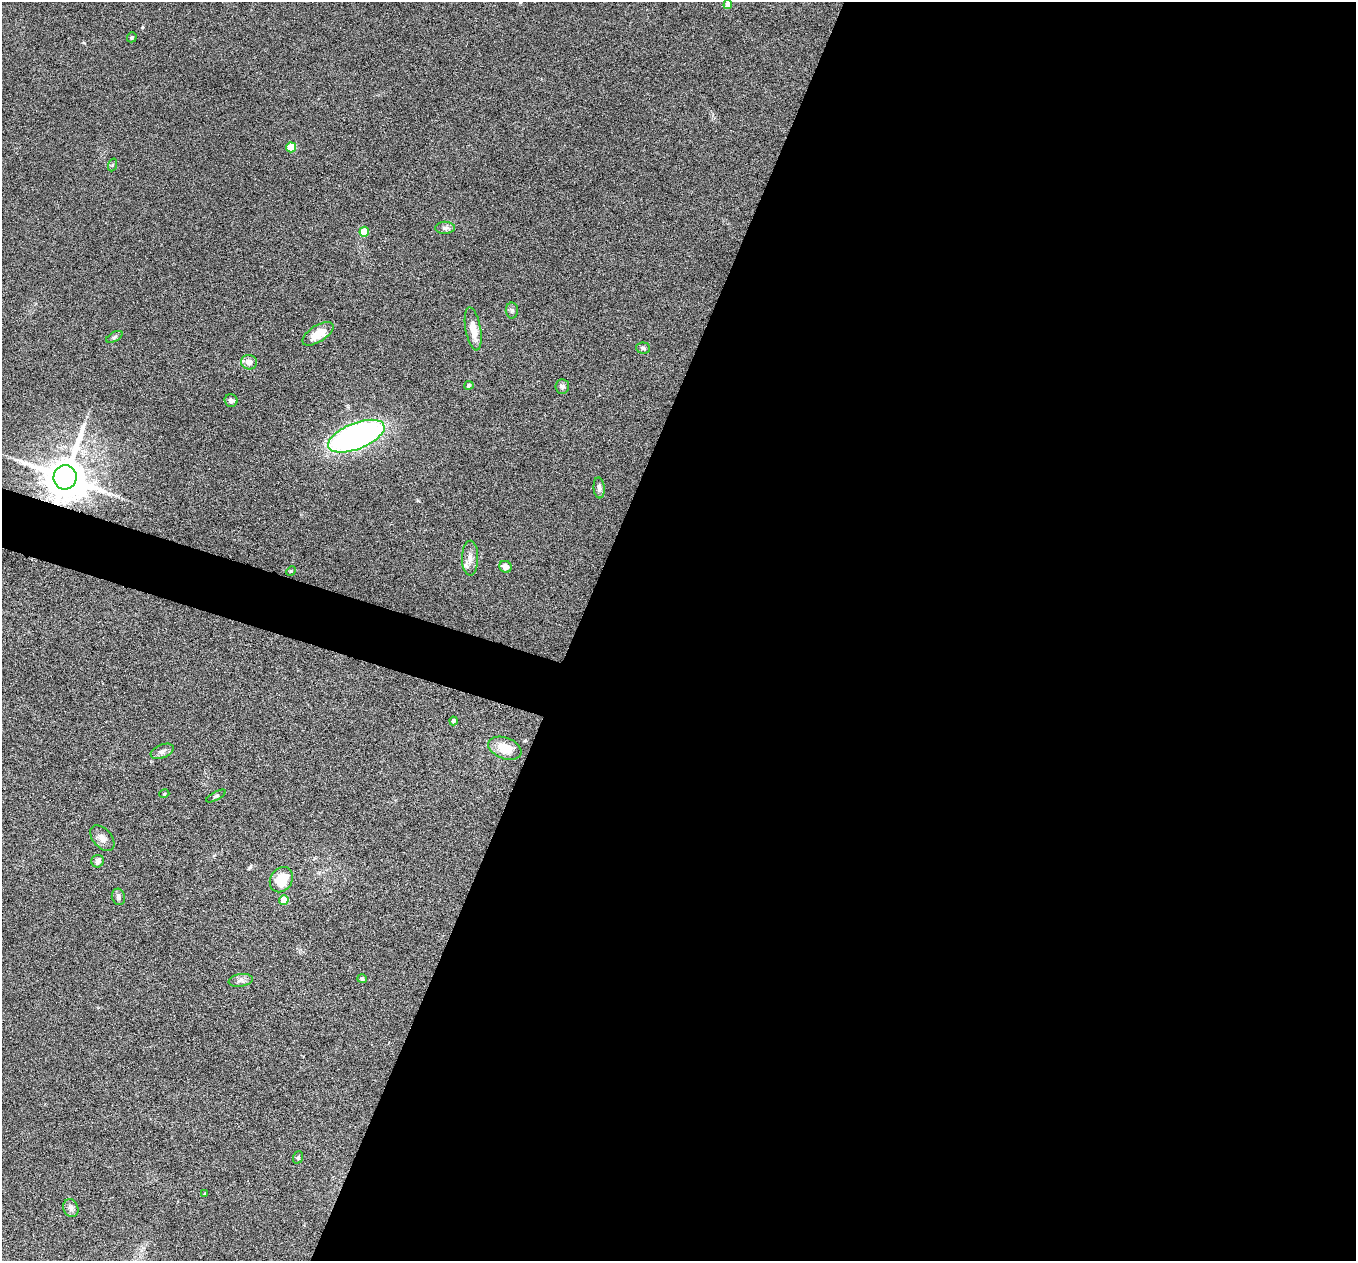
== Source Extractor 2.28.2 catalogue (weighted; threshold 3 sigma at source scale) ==
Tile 12 of 4 x 4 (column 4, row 3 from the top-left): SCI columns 4063-5416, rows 1522-2780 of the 5417 x 5429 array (HDU 1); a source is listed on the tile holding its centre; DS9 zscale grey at full resolution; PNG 1358 x 1263 px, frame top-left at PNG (2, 2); each listed source drawn as its Kron ellipse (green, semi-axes under 4 px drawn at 4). Shown black and unused: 59% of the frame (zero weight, under 4 of 8 exposures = <1% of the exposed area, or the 3 px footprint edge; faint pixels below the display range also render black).
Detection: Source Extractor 2.28.2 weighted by HDU 2 'WHT'; one run over the whole footprint, this tile lists its part. Background 0.0761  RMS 0.0044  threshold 0.018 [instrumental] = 3 sigma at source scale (4.09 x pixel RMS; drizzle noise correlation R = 1.36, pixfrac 0.8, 0.05/0.05 arcsec/px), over >= 5 px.
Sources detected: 37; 1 long thin detection or spike segment (spike, bleed or trail) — neither listed nor drawn; the other 36 listed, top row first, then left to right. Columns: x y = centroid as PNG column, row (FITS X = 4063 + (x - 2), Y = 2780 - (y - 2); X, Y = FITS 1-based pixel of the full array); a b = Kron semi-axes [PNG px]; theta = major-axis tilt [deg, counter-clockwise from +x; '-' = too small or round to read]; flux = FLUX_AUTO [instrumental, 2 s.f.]
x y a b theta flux
728 4 4 4 - 3.8
132 37 5 4 - 0.63
291 147 5 5 - 12
112 165 6 4 71 0.49
445 228 10 6 1 1.4
364 232 5 4 - 11
512 311 8 6 89 0.92
473 329 22 7 -80 5.2
318 334 18 8 33 7.8
114 337 9 4 28 0.79
643 348 7 5 -5 0.75
249 362 8 7 - 2.5
469 385 4 4 - 1.1
562 387 7 7 - 1.1
231 400 6 6 - 1.3
356 436 30 13 22 140
65 477 12 11 - 1800
599 488 10 5 -85 1.3
470 558 17 8 89 3.1
505 567 6 5 - 2.4
291 571 5 4 - 0.39
453 721 4 4 - 0.81
505 748 17 10 -21 7.5
162 751 12 6 23 1.5
164 794 5 3 - 0.33
216 796 11 2 28 0.52
102 838 15 9 -47 2.7
98 861 6 6 - 1.4
281 880 13 11 56 8.8
118 897 8 6 -74 1.1
284 900 5 4 - 8.8
362 979 5 4 - 0.79
241 980 12 6 8 1.7
298 1157 6 5 - 0.56
205 1194 4 3 - 0.55
71 1208 9 7 -70 1.5
Overlapping masked pixels (flux is a lower limit): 1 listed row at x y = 65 477